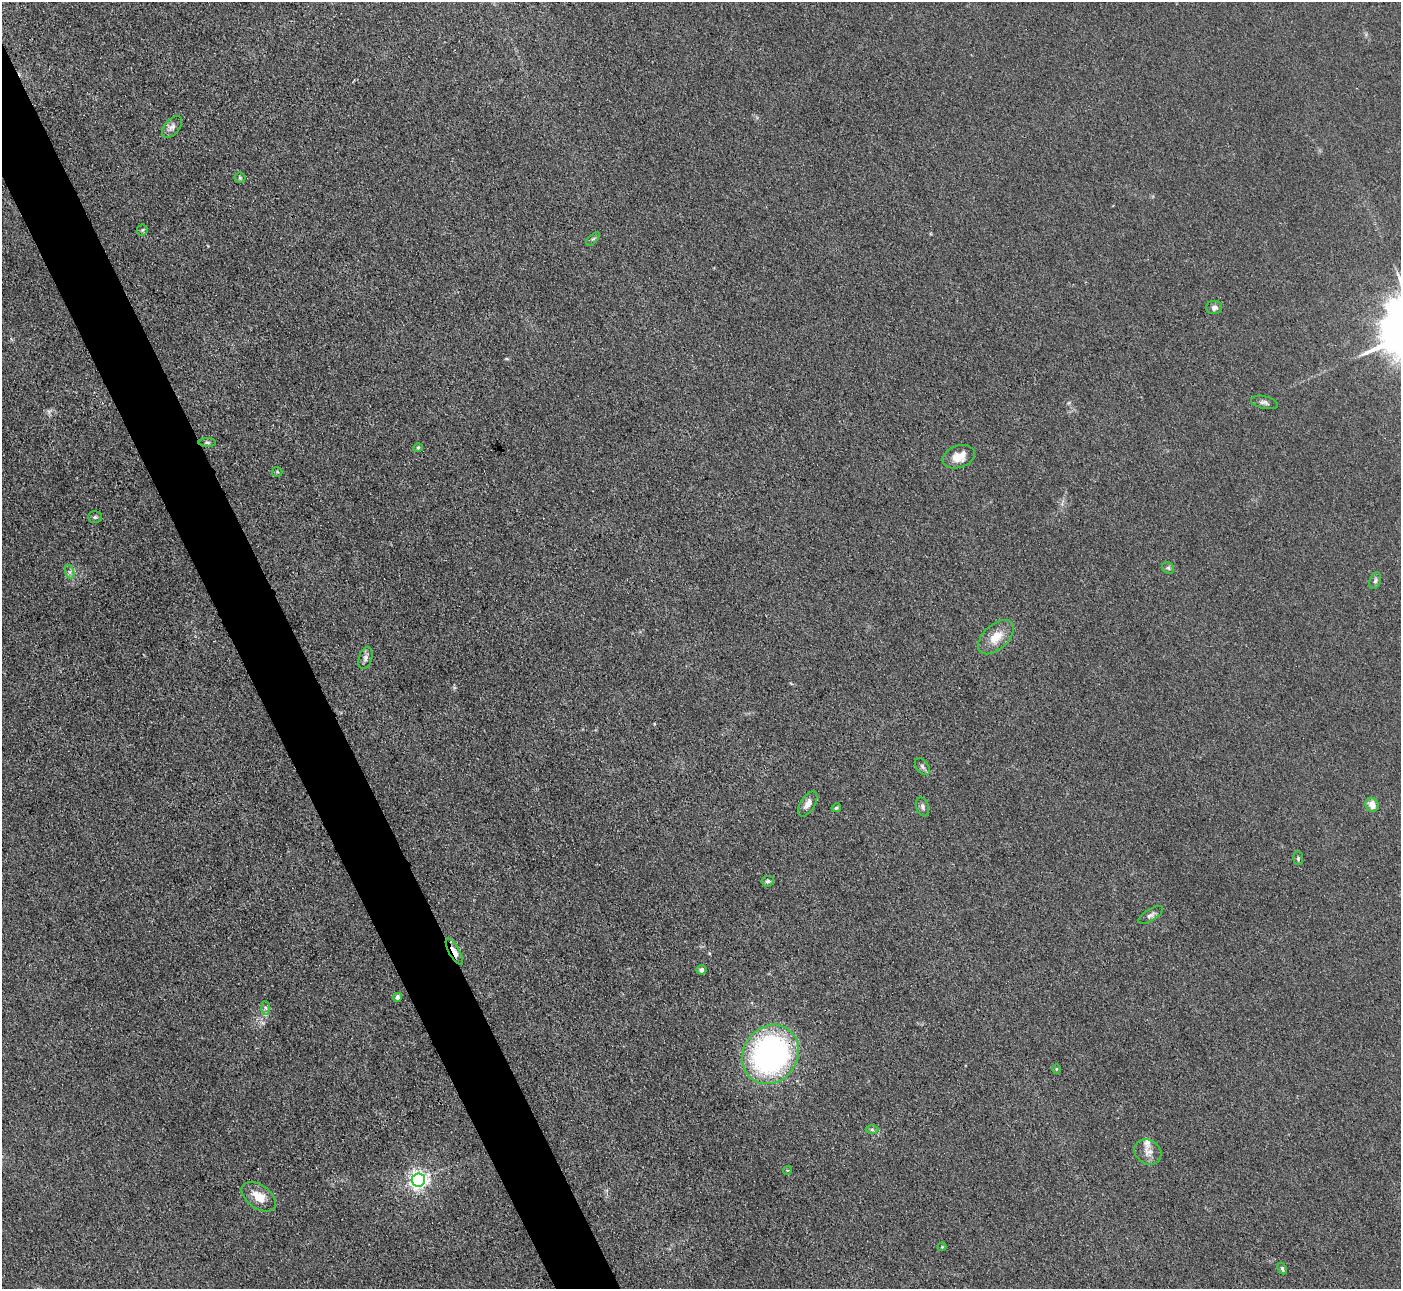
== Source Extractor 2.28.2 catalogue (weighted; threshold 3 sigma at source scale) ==
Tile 11 of 4 x 4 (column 3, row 3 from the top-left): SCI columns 2799-4197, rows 1573-2859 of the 5599 x 5585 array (HDU 1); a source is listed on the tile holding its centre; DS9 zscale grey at full resolution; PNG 1403 x 1291 px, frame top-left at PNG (2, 2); each listed source drawn as its Kron ellipse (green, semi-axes under 4 px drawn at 4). Shown black and unused: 4% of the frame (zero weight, under 3 of 4 exposures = <1% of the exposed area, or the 3 px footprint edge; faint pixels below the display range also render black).
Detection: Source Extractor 2.28.2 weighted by HDU 2 'WHT'; one run over the whole footprint, this tile lists its part. Background 0.0557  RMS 0.0059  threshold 0.0266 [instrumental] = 3 sigma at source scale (4.5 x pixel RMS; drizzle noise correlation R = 1.50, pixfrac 1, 0.05/0.05 arcsec/px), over >= 5 px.
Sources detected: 38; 1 inside a brighter listed object's ellipse — not listed separately; the other 37 listed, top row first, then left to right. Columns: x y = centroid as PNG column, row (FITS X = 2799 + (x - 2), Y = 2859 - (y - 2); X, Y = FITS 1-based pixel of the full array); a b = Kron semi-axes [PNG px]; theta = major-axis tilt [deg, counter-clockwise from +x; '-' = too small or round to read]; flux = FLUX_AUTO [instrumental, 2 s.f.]
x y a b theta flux
172 127 12 7 49 3.1
240 178 5 5 - 0.94
142 230 6 5 - 0.95
593 239 8 3 44 0.95
1214 307 8 6 8 2
1264 402 13 6 -13 2.1
207 442 9 4 -1 1.2
418 448 5 4 - 0.7
959 457 17 11 20 8.1
277 472 5 5 - 0.78
95 517 7 5 0 1.2
1168 568 6 5 - 1.2
70 572 7 4 -71 1.4
1375 581 9 5 71 1.4
996 637 21 12 43 10
365 658 11 6 73 2.4
922 766 9 6 -52 1.7
808 804 14 7 58 4.1
1372 805 7 6 - 5.9
922 807 9 6 -73 1.8
836 808 5 4 - 0.85
1298 858 7 5 -80 1
768 881 6 5 - 1.3
1151 915 14 5 32 2.1
454 952 15 5 -60 6.5
701 970 5 4 - 1.8
397 997 4 4 - 2.5
265 1008 7 4 -88 1.2
770 1054 31 27 56 160
1056 1069 5 3 - 0.54
872 1129 6 4 -1 1
1148 1152 14 12 -34 5
787 1170 4 3 - 0.69
418 1180 7 6 - 280
259 1197 19 11 -36 9.8
942 1247 4 4 - 0.54
1282 1269 6 4 -63 0.96
Overlapping masked pixels (flux is a lower limit): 2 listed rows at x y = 454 952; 770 1054